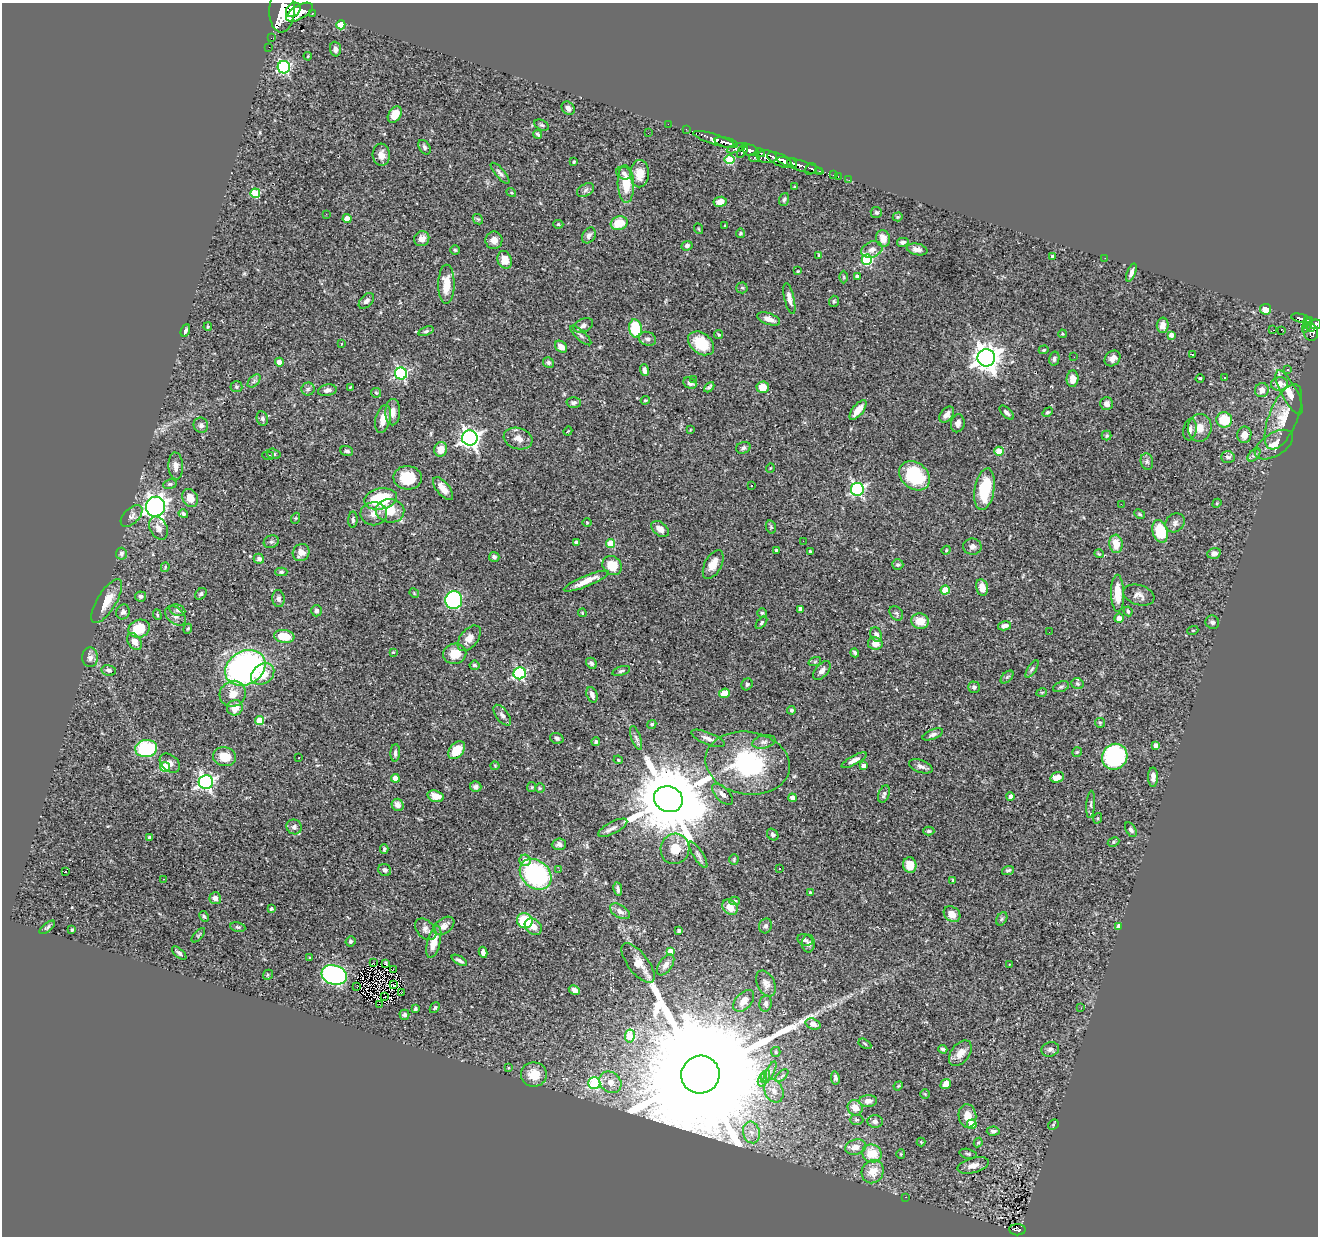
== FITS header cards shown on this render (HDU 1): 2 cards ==
NAXIS1  =                 1316
NAXIS2  =                 1234

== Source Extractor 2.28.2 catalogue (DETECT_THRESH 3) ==
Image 1316 x 1234 px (HDU 1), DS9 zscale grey, 1 PNG px = 1 image px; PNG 1320 x 1238 px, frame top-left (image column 1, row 1234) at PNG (2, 3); each listed source drawn as its Kron ellipse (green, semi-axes under 4 px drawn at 4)
Background 0.881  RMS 0.028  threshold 0.0846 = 3 sigma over >= 5 px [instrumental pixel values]
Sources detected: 425; all 425 listed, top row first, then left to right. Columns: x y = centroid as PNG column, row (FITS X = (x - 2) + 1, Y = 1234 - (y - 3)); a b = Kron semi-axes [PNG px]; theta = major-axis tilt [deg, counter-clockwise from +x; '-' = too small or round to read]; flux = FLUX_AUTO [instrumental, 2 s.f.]
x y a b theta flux
282 10 23 12 87 6200
293 10 8 6 42 1700
299 12 15 7 30 2500
312 13 3 3 - 69
341 25 4 4 - 56
271 38 2 2 - 5.3
269 47 2 2 - 6.6
335 49 7 5 -87 8.3
308 56 4 3 - 1.5
284 67 6 6 - 270
568 108 7 6 - 7.7
395 115 9 6 58 29
668 124 2 2 - 14
542 125 8 5 -26 3.8
686 129 2 2 - 12
648 133 2 2 - 1.4
538 134 4 3 - 2.8
714 139 22 5 -18 1400
726 143 12 5 -13 1000
424 147 8 5 -60 4.6
737 148 10 4 18 360
750 150 8 5 -12 700
743 151 8 4 58 410
760 153 5 3 - 190
381 155 11 8 -86 15
767 157 10 6 -4 900
754 158 5 4 - 150
730 159 5 5 - 87
780 160 13 6 -26 2100
574 162 3 2 - 1.8
792 163 5 3 - 360
800 166 24 5 -16 960
811 169 6 5 - 240
819 172 4 3 - 100
500 173 13 4 -49 6.6
624 173 7 6 - 5.3
640 174 13 9 89 25
833 175 2 2 - 9.1
838 176 3 2 - 17
849 180 2 2 - 7.5
626 184 19 8 -88 43
794 186 3 2 - 1.6
585 190 9 6 29 5.2
255 193 5 4 - 85
511 193 5 4 - 2.3
784 199 7 5 71 3.7
720 202 7 5 8 19
876 212 5 5 - 3.4
326 214 3 2 - 2.2
898 217 5 4 - 2
347 219 4 4 - 24
478 219 6 4 -42 2.7
619 223 8 6 17 38
558 224 5 4 - 2.5
725 226 3 2 - 2.3
699 229 5 3 - 1.7
740 233 5 4 - 3.4
589 235 8 6 60 6.9
422 239 8 7 - 12
883 239 8 7 - 17
494 240 9 8 - 15
903 242 6 3 13 4.6
687 246 6 4 24 5.1
917 249 10 5 -11 11
455 250 5 4 - 2.8
872 250 11 8 22 12
819 255 4 4 - 2
1053 257 4 3 - 8.6
1105 258 2 2 - 1.7
505 260 9 7 -72 27
867 260 5 5 - 160
798 271 3 3 - 2.1
1131 273 9 4 69 7.6
857 276 4 3 - 6.7
844 277 6 4 -90 2.4
446 284 19 8 89 36
742 288 5 5 - 3.5
789 298 16 5 -77 11
366 301 9 5 47 6.9
834 301 5 5 - 3.5
1266 309 5 5 - 30
1301 318 10 4 -13 220
769 319 12 5 -19 13
1307 321 3 2 - 120
1315 324 5 5 - 360
583 325 10 6 25 9
1163 325 7 6 - 11
1307 325 8 3 62 100
208 327 4 3 - 2.4
1311 327 4 4 - 230
635 328 9 6 -80 93
185 330 6 4 68 4.8
1273 330 3 2 - 5.1
1281 330 2 2 - 790
426 331 8 4 18 3.6
1311 332 9 7 -74 390
719 334 4 3 - 2.8
1062 334 4 3 - 2.1
581 335 13 5 -42 6.2
1171 335 4 4 - 12
647 339 9 7 -19 7.2
701 343 14 10 -38 54
341 344 4 2 - 1
561 347 7 5 -44 15
1044 350 5 4 - 2.3
1192 355 3 2 - 2.2
1074 357 2 2 - 1.8
986 358 9 8 - 2100
1054 358 7 5 77 5.5
1113 358 9 7 44 11
279 362 4 4 - 20
548 363 5 5 - 4.5
644 370 6 4 -71 6.6
1288 370 4 3 - 2.3
401 374 6 6 - 260
1225 377 3 2 - 2
1200 378 4 3 - 1.6
1072 379 8 6 85 17
693 380 3 3 - 4
254 381 8 4 47 4.5
690 383 7 5 -26 7
1279 384 8 7 - 17
236 387 6 5 - 3.3
350 387 3 2 - 1.6
709 387 6 3 45 3.3
763 387 6 5 - 26
308 389 6 6 - 4.5
327 390 9 6 9 8.1
1262 390 7 6 - 14
1289 392 24 8 -62 22
376 393 5 4 - 2.3
645 400 4 3 - 2.4
574 403 7 5 3 5.8
1106 404 6 6 - 7.1
858 410 12 5 52 23
393 412 13 7 88 14
1048 412 5 4 - 2.6
1007 413 9 4 -44 5.4
947 415 9 6 49 11
1283 417 35 14 68 44
262 419 7 5 -70 5.3
383 419 14 7 78 19
1224 420 8 7 - 59
958 423 9 6 78 8.6
201 425 7 7 - 6.1
1200 428 14 12 81 21
690 430 3 2 - 1.4
1190 430 11 6 82 7.9
568 431 5 3 - 1.6
1244 435 8 7 - 15
1107 436 5 5 - 3.2
470 438 8 7 - 870
518 438 14 10 -16 16
1274 445 21 11 32 25
743 448 7 5 19 4.5
441 449 7 6 - 23
347 451 6 5 - 4.9
999 451 5 4 - 35
274 454 7 5 -16 3.8
1254 455 8 4 45 3.9
268 456 6 4 -7 2.4
1228 457 7 6 - 5.4
1147 462 8 6 -76 5.3
176 466 13 7 -87 11
770 468 5 3 - 1.4
915 476 17 13 -39 120
408 478 14 12 -3 57
170 484 7 4 8 3.6
751 486 2 2 - 1.3
443 489 14 6 -51 19
857 489 6 6 - 320
985 489 21 10 80 88
190 498 9 7 -61 23
381 499 16 10 11 110
1217 503 5 3 - 1.8
1121 504 3 2 - 1.6
155 507 10 9 - 930
390 511 14 12 -8 36
183 514 5 4 - 3.8
374 514 13 11 1 17
1140 514 6 4 -28 2.8
132 516 13 7 45 8.4
296 518 5 3 - 1.7
353 520 8 4 89 4.4
587 522 5 3 - 1.6
1175 523 10 8 45 8.1
771 527 7 5 -77 2.9
158 528 12 8 -62 12
660 529 10 6 -40 16
1160 531 11 7 -74 75
803 541 2 2 - 3.3
271 542 8 6 21 4.8
576 542 4 3 - 3.7
611 544 4 4 - 46
1116 544 9 6 -84 28
972 547 9 8 - 9
946 550 4 4 - 1.8
777 551 3 3 - 5.1
301 552 9 8 - 18
810 552 3 3 - 3.4
1214 553 7 5 15 7.2
121 554 6 5 - 5.4
1099 554 5 3 - 1.5
494 557 5 5 - 5.3
259 559 5 5 - 6.1
713 564 15 8 62 23
898 565 6 5 - 3.9
612 566 10 9 - 37
165 567 5 3 - 2
281 572 6 4 1 3.6
586 581 24 5 22 27
982 587 8 6 -78 18
945 590 4 4 - 51
414 593 5 4 - 2
1118 593 18 6 -89 35
201 594 6 5 - 3.8
1139 595 16 10 -18 12
140 596 5 5 - 4.9
279 599 8 6 -83 5.9
454 600 9 8 - 280
107 601 25 9 59 31
801 609 4 4 - 9.7
177 610 8 5 -17 4.9
316 611 5 5 - 4.4
1128 611 5 3 - 2.7
123 612 7 6 - 6.3
582 613 4 3 - 1.8
762 613 5 4 - 2.7
896 613 8 6 -52 4.3
157 615 5 4 - 2.3
175 616 12 8 -40 10
1119 618 5 4 - 11
920 621 9 7 -15 30
1212 622 7 6 - 6.1
762 623 7 4 49 2.9
1004 626 7 4 12 9
139 629 11 9 20 52
188 629 5 4 - 2.1
1193 630 5 3 - 1.7
1049 632 2 2 - 3
876 634 7 5 -65 8.1
284 636 10 6 -8 46
469 638 15 9 51 16
134 642 9 6 -57 15
875 644 7 6 - 17
393 652 3 3 - 1.5
855 653 4 3 - 3.8
455 654 11 10 - 33
90 657 10 8 89 8.5
815 661 6 4 20 2.7
591 663 6 5 - 4.5
474 665 5 4 - 4.5
245 668 21 16 30 590
1032 669 10 4 58 4.1
109 670 7 5 -12 4.9
621 671 9 4 17 4.1
822 671 11 6 48 8.9
520 673 6 6 - 240
263 674 12 9 37 36
1007 677 7 4 45 3.6
747 684 6 5 - 3.6
1077 684 6 5 - 3.4
974 687 6 5 - 5.4
1061 687 8 5 20 3.7
1042 692 5 3 - 1.8
724 693 5 4 - 30
233 694 13 12 - 25
592 695 8 5 -71 8.4
235 708 8 7 - 23
791 710 4 4 - 2.8
502 715 12 6 -54 7
260 721 4 4 - 47
1100 723 5 5 - 2.4
652 724 5 4 - 3.4
933 734 11 4 22 5.6
557 738 7 5 -19 4
636 738 12 4 -70 6
708 738 18 6 -22 11
596 742 4 4 - 4.4
764 742 12 6 13 8.2
1156 745 4 4 - 9.5
146 748 11 8 5 150
457 750 10 7 47 35
1077 752 5 5 - 2.5
395 753 9 4 87 4.9
224 757 11 9 -10 33
1115 757 13 12 - 250
299 758 2 2 - 1
618 760 5 4 - 2.1
854 760 14 4 28 8.8
170 763 11 8 -41 12
748 763 42 31 -9 230
495 766 4 4 - 1.8
863 766 4 4 - 10
921 766 12 6 -19 8
165 767 5 5 - 63
1057 777 7 5 18 22
1153 777 10 5 -90 10
395 778 4 4 - 20
206 782 7 7 - 490
476 787 6 5 - 6
532 787 5 4 - 2.2
540 788 5 5 - 2.5
722 794 13 6 -46 9.6
884 794 9 5 69 6
436 796 8 5 -16 16
1010 796 4 4 - 9
792 798 4 4 - 14
668 799 14 12 -22 27000
1091 804 14 4 86 4.6
398 805 6 5 - 11
1098 818 5 3 - 1.8
294 827 7 7 - 7
613 828 16 6 28 9
1131 830 8 5 -59 5.2
929 831 6 4 -1 2.9
773 835 6 5 - 3.6
150 837 4 3 - 5.2
1113 842 6 4 27 3.3
559 844 7 5 4 6.5
384 849 5 3 - 2.9
675 849 15 14 - 32
698 855 15 5 -58 7.3
734 859 5 4 - 2.5
525 860 6 5 - 17
910 865 8 6 -79 21
780 868 3 3 - 4.4
385 870 6 5 - 5.7
559 870 3 2 - 3.1
1008 870 6 4 18 3.6
65 872 4 3 - 6.3
536 874 17 13 -42 260
164 879 3 2 - 2.6
953 880 4 2 - 1.8
618 889 7 4 -81 5.3
810 892 3 3 - 3.1
215 898 6 6 - 8
735 901 5 4 - 2.8
730 907 8 6 -46 21
271 909 3 3 - 2.6
620 911 11 6 -32 8.9
952 914 9 7 -39 17
204 916 6 4 -62 2.8
1002 919 7 5 60 3.8
525 921 8 7 - 86
444 926 12 7 36 13
766 926 7 6 - 5.5
47 927 9 4 39 3.7
238 927 7 4 -11 3.3
533 927 9 7 -41 13
1119 927 4 3 - 17
426 929 12 8 -45 9.7
72 930 3 3 - 2.3
679 930 4 3 - 3.6
198 935 9 4 48 2.6
805 940 8 6 -19 4.3
350 941 5 5 - 4.5
434 942 16 6 76 28
808 944 9 6 90 6.8
670 951 4 4 - 21
483 952 5 4 - 6.9
179 953 9 4 -42 4.7
310 958 3 3 - 1.9
459 960 8 3 -31 5.6
373 963 2 2 - 0.55
386 963 3 2 - 1.9
638 963 23 10 -52 25
665 965 12 6 55 9.8
1009 965 3 2 - 1.3
393 969 3 2 - 2.3
268 975 5 4 - 2.8
334 975 13 9 -17 470
766 983 14 8 -64 11
393 985 3 2 - 1.3
357 986 3 2 - 1.3
574 990 6 4 -28 7.9
402 992 3 2 - 7
385 997 2 2 - 1.4
744 1001 13 8 47 15
766 1003 8 6 80 6.7
379 1004 2 2 - 0.87
435 1008 6 4 50 2.8
1081 1008 3 2 - 3.2
415 1009 4 3 - 3
404 1015 5 5 - 4.8
813 1024 8 5 -20 10
630 1036 6 5 - 80
865 1044 7 4 -30 2.7
943 1049 4 3 - 4.2
1050 1049 9 7 17 6.7
776 1052 5 4 - 2.3
960 1053 14 9 52 18
509 1068 3 3 - 7
770 1072 12 3 64 5.7
534 1074 13 12 - 31
700 1075 19 19 - 140000
766 1076 7 4 71 5
782 1076 8 3 45 3
835 1078 7 4 -80 4.8
762 1080 7 4 71 4.5
610 1082 12 10 -39 20
594 1083 6 6 - 180
946 1084 5 4 - 23
898 1086 5 4 - 1.6
774 1091 12 9 -66 17
925 1094 5 5 - 1.7
868 1101 9 6 3 12
855 1108 8 7 - 20
967 1116 12 9 -82 23
857 1120 7 5 1 3.3
875 1121 7 6 - 7.3
972 1124 5 4 - 56
1053 1125 6 4 47 2.5
993 1131 6 4 4 4.9
751 1132 11 8 -74 15
921 1142 4 4 - 1.6
978 1143 5 3 - 2.3
856 1147 10 7 14 16
872 1153 10 8 -26 41
901 1154 5 4 - 1.9
968 1154 9 5 -14 3.7
973 1165 16 7 15 13
873 1172 12 10 58 29
906 1197 2 2 - 4.4
1017 1230 8 5 -3 170
At the frame edge (FLAGS 8, measured only in part): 2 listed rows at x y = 282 10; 1315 324